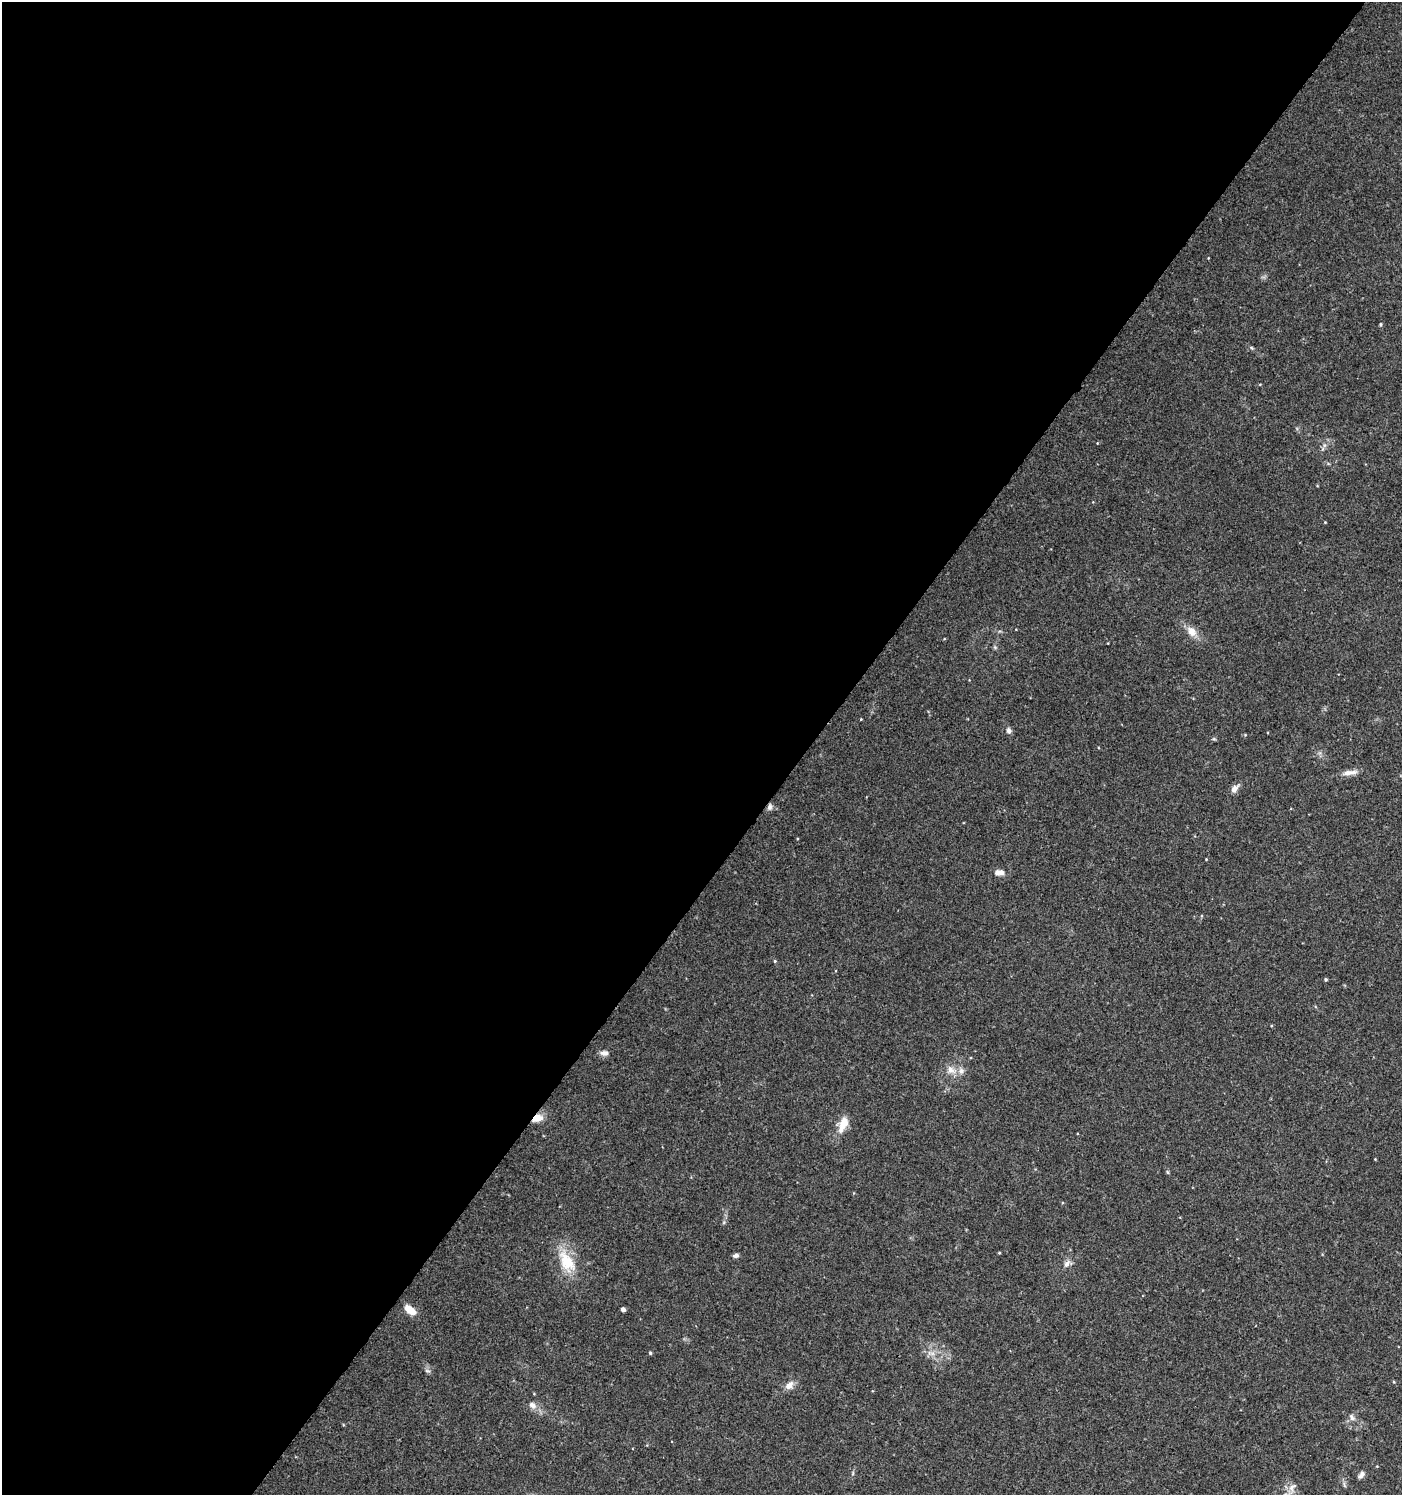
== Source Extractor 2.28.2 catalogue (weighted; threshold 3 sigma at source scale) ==
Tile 5 of 4 x 4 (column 1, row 2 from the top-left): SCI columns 179-1578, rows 2998-4490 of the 6021 x 5988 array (HDU 1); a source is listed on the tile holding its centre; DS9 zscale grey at full resolution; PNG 1404 x 1497 px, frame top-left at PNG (2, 2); no overlay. Shown black and unused: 58% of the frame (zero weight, under 3 of 4 exposures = <1% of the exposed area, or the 3 px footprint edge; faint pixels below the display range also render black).
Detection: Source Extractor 2.28.2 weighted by HDU 2 'WHT'; one run over the whole footprint, this tile lists its part. Background 0.0443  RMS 0.004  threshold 0.0179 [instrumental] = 3 sigma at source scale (4.5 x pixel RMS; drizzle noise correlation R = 1.50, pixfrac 1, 0.0396/0.0396 arcsec/px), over >= 5 px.
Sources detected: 27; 1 inside a brighter listed object's ellipse — not listed separately; the other 26 listed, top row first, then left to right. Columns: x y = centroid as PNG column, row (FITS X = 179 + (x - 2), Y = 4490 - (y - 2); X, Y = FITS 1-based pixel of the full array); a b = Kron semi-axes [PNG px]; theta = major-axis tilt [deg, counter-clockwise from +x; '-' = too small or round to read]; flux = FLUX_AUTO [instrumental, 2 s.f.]
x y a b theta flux
1381 324 5 4 - 0.46
1192 632 14 10 -57 3.7
1009 730 8 6 -82 1.2
1350 772 22 6 8 2.8
1234 789 11 7 48 2.3
770 807 9 6 80 1.1
999 872 13 7 0 2.2
775 961 4 4 - 0.42
1326 979 4 4 - 0.53
604 1053 10 7 -4 1.7
951 1070 14 8 -40 3.1
537 1118 12 8 17 4.3
843 1124 17 8 69 6.3
1168 1172 6 4 -70 0.47
999 1253 4 3 - 0.31
736 1255 7 5 8 1.2
567 1261 32 18 -58 12
1067 1264 12 7 58 1.7
623 1309 4 3 - 1.3
410 1310 14 7 -38 5.1
650 1353 4 4 - 0.51
789 1385 11 8 47 2.7
532 1405 10 8 -33 2
1352 1417 9 6 -69 1.2
1361 1475 10 5 55 1.4
1292 1487 13 8 51 2.5
Overlapping masked pixels (flux is a lower limit): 2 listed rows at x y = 770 807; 537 1118